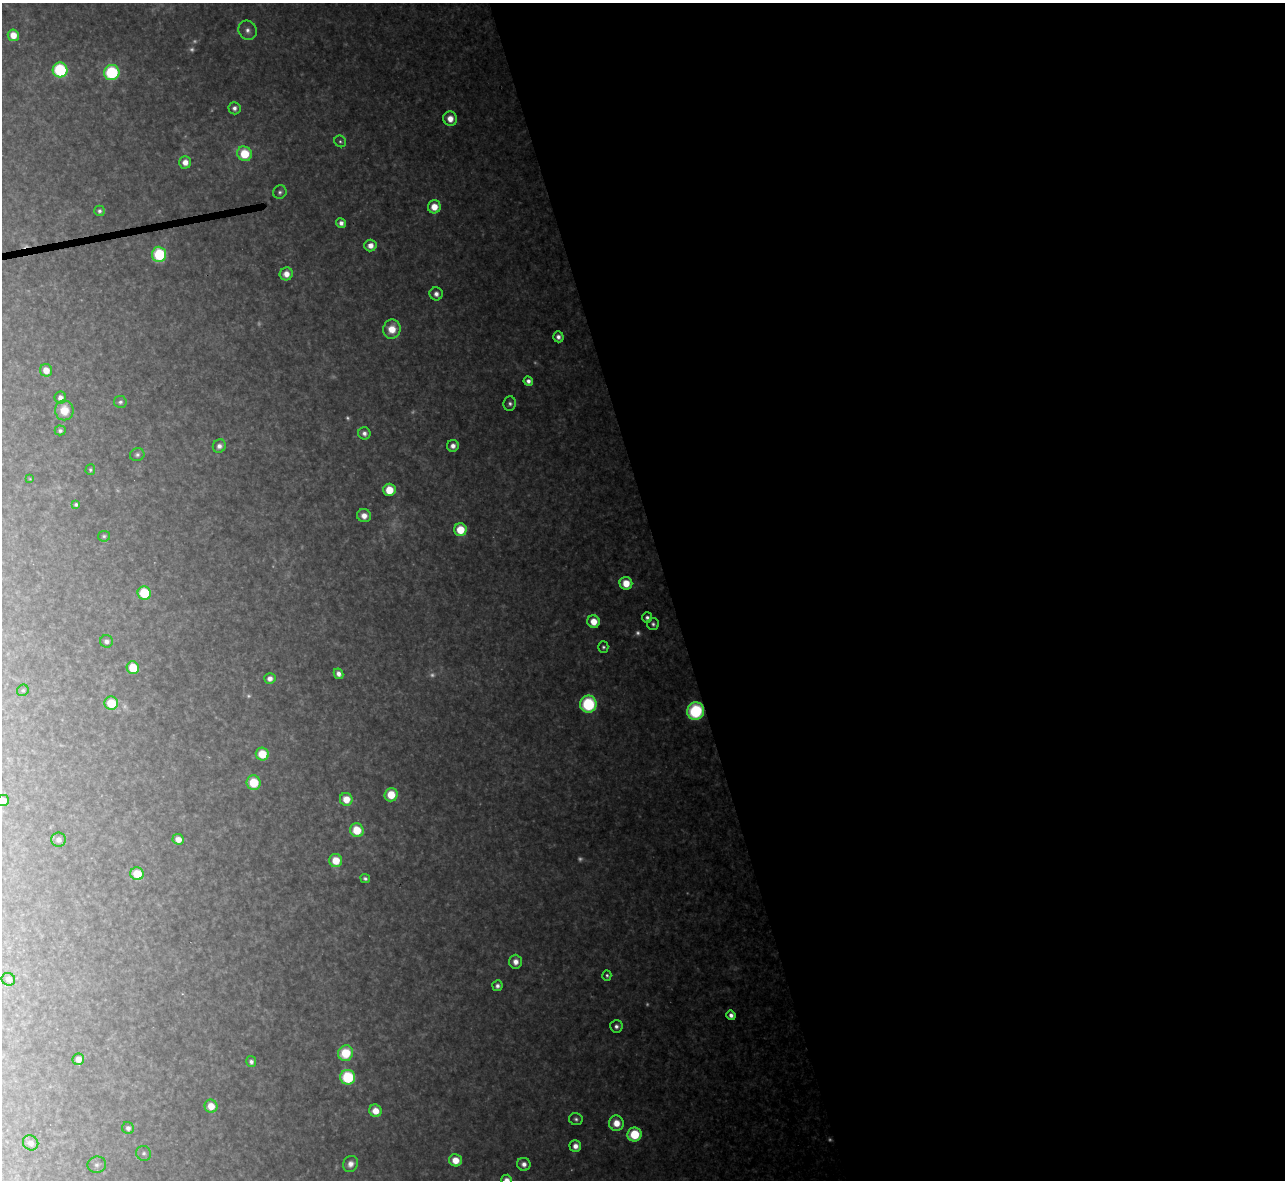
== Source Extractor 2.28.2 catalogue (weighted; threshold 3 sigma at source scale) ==
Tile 8 of 4 x 4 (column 4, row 2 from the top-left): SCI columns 3851-5133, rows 2500-3677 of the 5133 x 5116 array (HDU 1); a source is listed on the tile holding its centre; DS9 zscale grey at full resolution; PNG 1287 x 1182 px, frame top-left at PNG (2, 3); each listed source drawn as its Kron ellipse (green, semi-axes under 4 px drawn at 4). Shown black and unused: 48% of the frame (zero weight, under 3 of 4 exposures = <1% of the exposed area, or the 3 px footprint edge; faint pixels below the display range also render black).
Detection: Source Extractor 2.28.2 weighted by HDU 2 'WHT'; one run over the whole footprint, this tile lists its part. Background 0.318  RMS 0.019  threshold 0.0847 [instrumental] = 3 sigma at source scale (4.5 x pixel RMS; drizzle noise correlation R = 1.50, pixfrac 1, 0.05/0.05 arcsec/px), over >= 5 px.
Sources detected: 105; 18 too faint to see at this stretch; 1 cosmic-ray / hot-pixel residue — neither listed nor drawn; the other 86 listed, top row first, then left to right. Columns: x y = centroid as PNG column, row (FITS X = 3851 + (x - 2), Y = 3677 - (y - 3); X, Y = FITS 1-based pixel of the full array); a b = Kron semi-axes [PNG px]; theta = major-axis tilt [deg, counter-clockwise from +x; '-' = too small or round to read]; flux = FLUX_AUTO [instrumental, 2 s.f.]
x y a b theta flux
248 30 10 9 - 12
13 35 6 5 - 29
60 70 7 7 - 240
112 72 8 7 - 200
234 108 6 6 - 9.2
450 119 7 7 - 26
340 141 6 5 - 4.1
244 154 7 7 - 83
185 162 6 6 - 19
280 192 7 6 - 5.5
434 207 6 6 - 34
99 211 5 5 - 5.9
341 223 5 4 - 12
370 245 6 6 - 18
159 254 7 7 - 170
286 274 6 6 - 22
436 294 6 6 - 12
392 329 9 8 - 42
558 337 5 5 - 10
46 370 6 6 - 22
528 381 5 4 - 9
60 397 6 6 - 11
120 402 6 6 - 6
510 404 7 6 - 7.1
64 410 10 9 - 42
60 430 5 5 - 5.6
364 433 6 6 - 10
219 446 7 6 - 10
453 446 6 6 - 14
137 455 7 6 - 6.3
90 470 5 4 - 3.8
30 479 4 3 - 1.7
389 490 6 6 - 54
76 505 4 4 - 5.2
364 516 7 6 - 18
460 530 6 6 - 64
104 536 6 5 - 3.8
626 583 6 6 - 41
144 593 7 6 - 94
647 617 5 5 - 7.4
594 622 6 6 - 35
653 624 6 6 - 5.8
106 641 6 6 - 7.9
603 647 5 5 - 4.5
133 668 6 6 - 60
339 674 5 4 - 12
270 678 6 5 - 12
23 690 6 5 - 3.8
111 703 7 6 - 67
588 704 8 8 - 180
696 711 9 8 - 210
262 754 6 6 - 55
254 783 7 7 - 66
391 795 7 6 - 50
346 799 6 6 - 33
3 800 6 5 - 23
357 830 7 6 - 60
178 839 6 5 - 20
58 840 7 7 - 10
336 861 6 6 - 45
137 874 7 6 - 57
365 878 5 4 - 5.4
516 962 7 6 - 16
607 975 5 4 - 4.5
8 979 7 6 - 9.3
497 986 5 5 - 7.9
731 1015 5 4 - 13
616 1026 6 6 - 8.3
346 1053 8 7 - 83
78 1059 6 5 - 17
251 1062 5 5 - 9
348 1077 7 7 - 160
211 1106 6 6 - 29
375 1111 6 6 - 29
576 1119 7 6 - 6
616 1123 7 7 - 32
128 1128 6 5 - 8.3
634 1134 7 7 - 90
31 1143 8 7 - 14
575 1146 6 6 - 16
144 1153 8 7 - 6.5
455 1160 6 6 - 34
350 1164 8 7 - 17
524 1164 6 6 - 12
97 1165 9 8 - 8.6
507 1180 5 5 - 16
Overlapping masked pixels (flux is a lower limit): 1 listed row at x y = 696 711
Isophote crosses this tile's border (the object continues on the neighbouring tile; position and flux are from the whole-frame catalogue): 2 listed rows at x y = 3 800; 507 1180